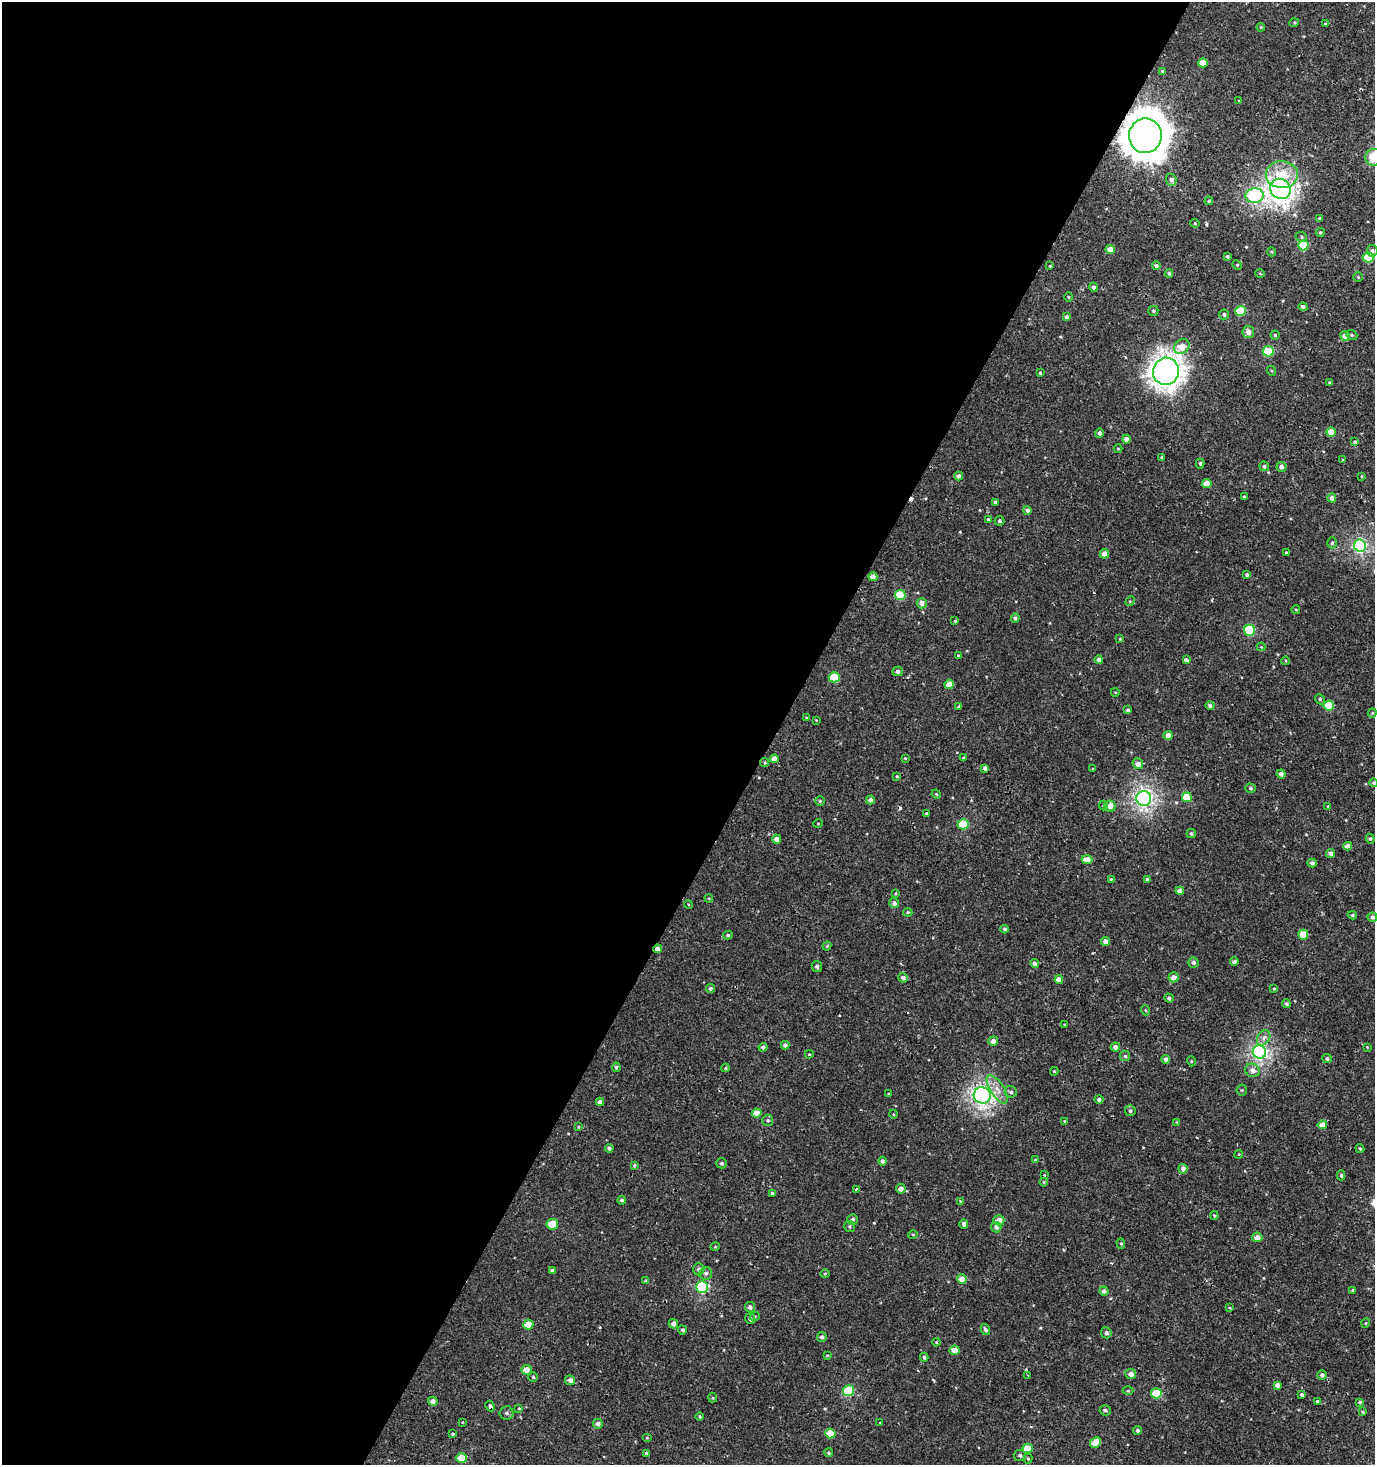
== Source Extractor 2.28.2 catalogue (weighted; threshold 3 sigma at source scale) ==
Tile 5 of 4 x 4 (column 1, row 2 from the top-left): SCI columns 295-1667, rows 2929-4391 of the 5973 x 5886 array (HDU 1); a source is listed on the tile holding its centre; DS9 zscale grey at full resolution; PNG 1377 x 1467 px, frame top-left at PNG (2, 2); each listed source drawn as its Kron ellipse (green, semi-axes under 4 px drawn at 4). Shown black and unused: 56% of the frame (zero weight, under 2 of 3 exposures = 2% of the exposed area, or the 3 px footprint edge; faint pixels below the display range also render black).
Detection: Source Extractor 2.28.2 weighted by HDU 2 'WHT'; one run over the whole footprint, this tile lists its part. Background 6.87e-04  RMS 0.0025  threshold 0.0115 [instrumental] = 3 sigma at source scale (4.5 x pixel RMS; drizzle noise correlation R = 1.50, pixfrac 1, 0.0396/0.0396 arcsec/px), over >= 5 px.
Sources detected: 276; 3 cosmic-ray / hot-pixel residue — neither listed nor drawn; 1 inside a brighter listed object's ellipse — not listed separately; the other 272 listed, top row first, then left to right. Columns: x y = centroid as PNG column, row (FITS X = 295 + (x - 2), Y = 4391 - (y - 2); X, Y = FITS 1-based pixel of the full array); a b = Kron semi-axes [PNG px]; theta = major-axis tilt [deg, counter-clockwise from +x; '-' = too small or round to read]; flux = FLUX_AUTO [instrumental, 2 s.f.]
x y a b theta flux
1294 23 5 3 - 0.24
1325 24 4 3 - 0.36
1261 27 4 3 - 0.3
1203 63 5 4 - 3
1162 71 3 3 - 0.31
1239 101 3 3 - 0.19
1145 136 17 16 - 690
1374 157 9 8 - 6.8
1282 175 16 13 -1 7.2
1171 180 6 5 - 1
1280 189 11 9 -40 130
1255 195 9 7 7 36
1209 201 4 4 - 0.36
1319 218 4 4 - 0.25
1195 223 4 4 - 0.26
1320 232 4 4 - 0.3
1301 237 6 5 - 0.41
1303 245 5 5 - 9
1110 249 5 4 - 2.3
1372 251 6 5 - 0.76
1272 252 5 3 - 0.26
1227 256 3 3 - 0.4
1368 257 5 5 - 10
1237 265 5 4 - 0.31
1050 266 4 3 - 0.22
1156 266 4 4 - 0.68
1169 273 4 4 - 0.55
1260 274 4 3 - 0.25
1358 277 5 5 - 0.32
1093 287 4 4 - 0.75
1068 297 5 3 - 0.2
1303 307 4 4 - 0.76
1153 311 5 5 - 0.47
1241 311 5 5 - 8.2
1224 314 5 5 - 0.62
1066 317 4 4 - 0.77
1248 332 6 6 - 1.8
1275 335 4 4 - 0.35
1352 335 6 4 -24 0.39
1345 336 5 4 - 1.9
1182 347 8 7 - 3.6
1268 351 5 5 - 11
1166 371 13 13 - 220
1272 371 5 3 - 0.24
1040 373 3 3 - 0.36
1329 383 3 3 - 0.32
1331 432 4 4 - 3.7
1099 433 4 4 - 0.84
1126 439 4 4 - 1.5
1355 442 4 4 - 0.4
1118 449 4 3 - 0.2
1162 457 4 3 - 0.32
1342 460 4 2 - 0.18
1200 464 5 4 - 0.43
1264 466 5 4 - 0.5
1281 467 5 5 - 1
959 476 4 4 - 1.2
1361 476 4 2 - 0.2
1207 484 5 4 - 3.2
1244 497 3 3 - 0.24
1332 498 4 4 - 1.1
995 502 4 4 - 0.68
1027 510 4 4 - 0.73
988 520 4 3 - 1.1
1000 521 5 4 - 0.47
1332 543 5 5 - 0.55
1360 546 6 6 - 43
1286 552 3 3 - 0.25
1104 554 5 4 - 1.7
1247 575 4 3 - 0.51
873 577 4 4 - 2.3
900 595 5 5 - 8.6
1130 601 5 4 - 0.26
922 603 5 5 - 1.4
1296 610 4 3 - 0.18
1015 618 4 4 - 0.64
955 621 4 4 - 0.32
1250 630 5 5 - 14
1120 639 4 3 - 0.23
1261 647 4 4 - 0.22
958 656 3 3 - 0.23
1099 660 4 4 - 0.97
1186 660 4 3 - 0.78
1286 661 4 3 - 0.21
897 671 5 4 - 0.75
834 677 5 5 - 9.5
949 684 5 4 - 2.9
1115 692 4 3 - 0.18
1320 699 5 4 - 0.37
1329 705 5 5 - 9.3
1210 706 4 3 - 0.76
959 707 4 4 - 0.39
1128 710 3 3 - 0.49
1372 713 4 4 - 0.25
807 718 3 3 - 0.3
816 720 4 4 - 0.19
1168 735 4 4 - 1.9
905 758 4 3 - 0.24
964 758 4 3 - 0.3
774 759 4 4 - 1.9
765 762 4 4 - 0.33
1138 764 5 5 - 1.6
985 768 4 4 - 0.92
1093 769 3 3 - 0.2
1281 774 4 4 - 1.1
897 776 4 3 - 0.26
1374 783 4 4 - 0.42
1250 788 5 4 - 0.46
936 794 5 3 - 0.23
1187 797 5 5 - 5.4
1144 798 7 7 - 80
870 800 4 4 - 1.1
820 801 4 4 - 0.37
1103 806 5 5 - 0.43
1110 806 5 5 - 2.2
1328 806 4 2 - 0.16
926 813 4 3 - 0.22
818 823 5 3 - 0.19
963 824 5 5 - 10
1191 834 4 4 - 0.49
777 839 5 4 - 1.6
1370 839 5 4 - 0.37
1348 846 4 4 - 1.8
1331 854 4 4 - 1.2
1087 860 5 4 - 2.5
1312 863 4 4 - 0.95
1111 879 4 3 - 0.27
1147 879 4 4 - 0.49
1180 891 4 4 - 1.7
895 893 4 3 - 0.26
709 898 4 3 - 0.2
894 903 5 5 - 0.95
688 904 4 3 - 0.24
908 912 5 4 - 0.29
1352 915 4 4 - 0.4
1372 917 5 4 - 0.7
1005 929 4 4 - 0.43
728 935 5 4 - 0.4
1303 935 5 5 - 5.2
1105 941 4 4 - 2
827 946 4 3 - 0.28
657 949 4 4 - 1.5
1193 962 5 5 - 0.78
1234 962 4 4 - 0.78
1035 963 4 4 - 0.86
817 966 6 5 - 0.8
1173 977 5 5 - 1.8
903 978 5 4 - 1
1059 980 4 4 - 2.3
710 988 4 4 - 0.56
1274 989 4 3 - 0.25
1169 998 5 4 - 0.6
1286 1004 4 4 - 0.55
1145 1010 5 3 - 0.24
1064 1025 4 2 - 0.2
1264 1038 8 6 58 1
993 1041 5 5 - 1.7
785 1045 4 4 - 0.8
763 1047 4 4 - 0.73
1115 1047 5 4 - 1.4
1367 1047 4 3 - 0.2
1259 1052 7 6 - 61
809 1054 4 3 - 0.32
1125 1056 5 5 - 0.41
1166 1059 4 4 - 1.4
1327 1059 5 4 - 0.56
1191 1061 5 3 - 0.21
616 1067 4 4 - 0.49
726 1068 4 4 - 0.27
1252 1070 7 6 - 1.4
1054 1071 4 3 - 0.26
997 1089 16 6 -57 2.3
1242 1090 5 5 - 0.39
1011 1092 6 5 - 0.63
889 1094 3 3 - 0.23
982 1095 8 8 - 76
1099 1099 4 4 - 0.83
600 1102 4 4 - 1.4
1130 1111 5 5 - 0.56
757 1113 5 4 - 2.7
893 1114 5 3 - 0.23
768 1120 6 5 - 0.44
1064 1121 4 4 - 0.19
1177 1122 4 4 - 0.19
1322 1125 5 4 - 2.7
578 1127 4 3 - 0.24
609 1148 4 4 - 0.65
1360 1148 4 3 - 0.33
1239 1154 4 3 - 0.21
1035 1160 4 4 - 0.29
883 1161 4 4 - 0.78
722 1163 5 5 - 0.43
634 1165 4 4 - 0.39
1183 1169 5 4 - 1.2
1044 1175 4 3 - 0.2
1341 1175 5 4 - 0.46
1044 1182 4 4 - 0.25
856 1189 3 3 - 0.68
901 1189 5 5 - 1.1
772 1193 3 3 - 0.29
622 1200 4 4 - 0.52
960 1201 4 3 - 0.21
1214 1216 4 3 - 0.31
852 1220 5 5 - 0.88
999 1220 5 5 - 2.4
552 1224 6 5 - 5.5
964 1224 4 4 - 0.91
850 1227 5 5 - 0.43
996 1227 5 5 - 1
913 1235 5 3 - 0.26
1257 1237 5 5 - 1.9
1121 1243 5 4 - 0.39
715 1247 5 3 - 0.2
699 1269 6 5 - 0.68
553 1271 4 3 - 0.77
706 1273 6 6 - 0.75
825 1274 5 3 - 0.22
962 1279 5 4 - 2.3
646 1281 4 3 - 0.35
702 1287 6 5 - 25
1352 1290 3 3 - 0.23
1104 1291 4 4 - 0.95
750 1307 5 5 - 0.89
1230 1308 4 3 - 0.21
755 1316 5 3 - 0.25
750 1319 5 5 - 0.6
1366 1323 5 3 - 0.2
673 1324 5 4 - 1.4
528 1325 5 5 - 4.2
682 1330 4 4 - 0.53
985 1330 6 4 -63 0.72
1106 1333 5 5 - 0.74
822 1337 5 5 - 0.72
936 1342 4 3 - 0.27
954 1350 5 4 - 2.7
827 1355 4 3 - 0.25
924 1357 4 3 - 0.42
526 1370 5 5 - 2.6
1131 1374 5 5 - 1.4
1027 1375 4 2 - 0.21
1322 1375 5 5 - 0.86
533 1377 5 4 - 0.35
570 1380 5 5 - 1.2
1277 1385 4 4 - 1.3
849 1391 5 5 - 13
1128 1391 5 3 - 0.25
1156 1393 5 5 - 8.8
1302 1395 4 3 - 0.48
713 1398 4 4 - 0.29
433 1401 5 4 - 1.2
1317 1401 3 3 - 1
1360 1402 4 4 - 0.45
490 1406 5 4 - 0.66
519 1408 4 4 - 0.24
1105 1410 5 5 - 0.59
1363 1412 4 3 - 0.29
506 1413 7 6 - 0.74
700 1417 4 3 - 0.36
462 1422 3 3 - 0.19
880 1423 3 3 - 0.17
598 1424 5 5 - 0.96
1138 1430 4 4 - 0.73
830 1433 5 5 - 5.1
453 1434 4 3 - 0.34
647 1438 5 3 - 0.23
1095 1443 6 4 45 4.3
1028 1448 5 4 - 4
829 1453 4 4 - 0.4
646 1454 3 3 - 0.81
1020 1455 6 5 - 0.64
461 1458 5 5 - 4.9
1028 1459 5 4 - 0.31
Overlapping masked pixels (flux is a lower limit): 3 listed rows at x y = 1145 136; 657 949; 490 1406
Isophote crosses this tile's border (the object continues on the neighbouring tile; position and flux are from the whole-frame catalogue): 2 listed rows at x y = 1374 157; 1374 783